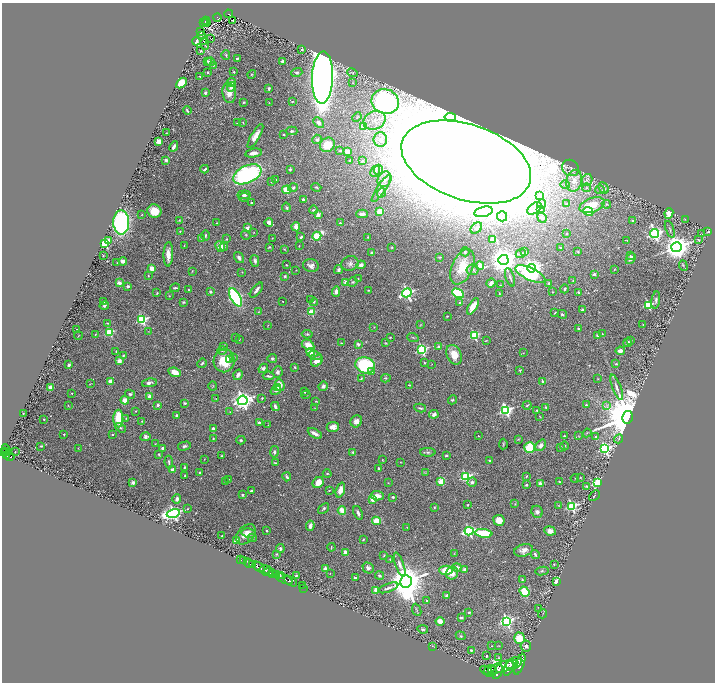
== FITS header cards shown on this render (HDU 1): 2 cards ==
NAXIS1  =                 1425
NAXIS2  =                 1360

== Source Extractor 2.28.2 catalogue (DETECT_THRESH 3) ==
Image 1425 x 1360 px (HDU 1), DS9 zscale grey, zoomed out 1/2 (1 PNG px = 2 x 2 image px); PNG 717 x 684 px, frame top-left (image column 1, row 1359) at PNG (2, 3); each listed source drawn as its Kron ellipse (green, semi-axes under 4 px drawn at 4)
Background 1.1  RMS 0.02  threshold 0.0604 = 3 sigma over >= 5 px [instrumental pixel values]
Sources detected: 564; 38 cannot appear on this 1/2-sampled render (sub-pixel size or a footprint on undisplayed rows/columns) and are neither listed nor drawn; of the other 526, the 500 brightest by FLUX_AUTO listed and drawn (26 fainter detections omitted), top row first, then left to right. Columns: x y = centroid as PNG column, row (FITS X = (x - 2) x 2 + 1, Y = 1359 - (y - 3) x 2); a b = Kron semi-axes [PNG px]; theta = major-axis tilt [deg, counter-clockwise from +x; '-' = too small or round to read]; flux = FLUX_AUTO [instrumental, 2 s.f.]
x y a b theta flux
228 14 4 2 - 140
217 17 4 2 - 150
233 20 2 1 - 7.2
206 21 4 2 - 150
204 23 2 1 - 23
206 23 2 1 - 4.1
200 32 3 2 - 2.7
202 35 3 1 - 3
211 39 2 1 - 3.3
196 41 4 3 - 13
204 41 2 1 - 1.5
205 44 6 2 -85 4.8
302 49 3 2 - 4.6
201 51 4 3 - 4.6
226 55 5 2 - 3.7
237 58 3 2 - 5.7
208 61 3 3 - 6.5
283 61 4 4 - 7.4
210 62 4 3 - 12
213 65 3 2 - 2.3
207 72 2 2 - 3.4
234 72 2 2 - 5.1
297 72 6 4 18 11
352 73 5 3 - 3.8
252 74 4 3 - 3.8
200 76 2 2 - 2.2
322 78 26 10 88 4400
181 83 6 4 43 92
231 83 4 4 - 27
353 83 3 2 - 1.8
231 87 5 3 - 24
269 89 3 2 - 6.3
205 93 3 2 - 13
229 93 10 6 -82 32
244 102 2 2 - 3.6
292 102 4 2 - 3.1
385 102 14 12 -19 980
269 103 3 2 - 1.8
187 111 4 2 - 6.1
357 117 5 3 - 4.7
450 117 6 3 -9 9.4
375 120 11 9 25 47
243 122 3 2 - 1.9
319 122 6 3 -43 12
238 123 4 3 - 5
364 126 3 3 - 78
292 131 5 4 - 4.9
166 133 2 2 - 1.8
284 134 2 2 - 2.2
255 136 13 4 59 33
317 139 5 4 - 7.5
380 140 7 6 - 18
159 141 4 4 - 26
327 145 8 6 41 70
174 147 5 3 - 14
340 151 3 3 - 3.8
347 152 4 3 - 25
253 153 8 3 11 25
166 160 3 2 - 10
349 160 2 2 - 4.7
362 161 3 2 - 2.5
466 162 67 37 -18 34000
570 168 9 7 -40 20
205 169 4 2 - 7.9
290 169 3 2 - 6.5
378 170 5 4 - 7.4
375 171 6 3 63 6
247 174 15 8 24 640
385 179 8 6 56 18
276 180 2 2 - 7
587 180 6 5 - 11
574 181 11 8 78 42
272 182 3 2 - 2.3
565 185 5 4 - 7.1
316 187 5 3 - 4.7
293 188 5 4 - 7.3
381 188 16 4 56 25
586 188 4 4 - 6.8
604 188 6 4 -63 15
287 190 5 4 - 89
600 190 5 3 - 7.4
381 193 5 3 - 5.7
244 195 6 4 6 12
540 196 4 3 - 11
244 197 5 3 - 8.3
303 199 2 2 - 11
251 203 3 2 - 3.6
541 204 5 3 - 5.6
567 204 4 3 - 4
606 204 4 4 - 5.6
592 205 13 7 19 79
286 207 5 3 - 5.2
534 208 8 4 39 14
540 209 4 3 - 3.2
313 210 4 2 - 5
154 211 7 6 - 59
588 211 5 4 - 110
380 212 3 3 - 160
484 212 9 5 12 22
669 213 5 4 - 50
362 214 6 3 -1 22
142 215 3 2 - 1.7
318 215 2 2 - 78
502 216 5 5 - 11
542 217 5 4 - 6.5
685 219 3 2 - 1.8
179 220 4 2 - 2.3
633 221 2 2 - 17
121 222 12 8 -90 730
217 223 2 2 - 1.7
269 223 4 3 - 17
340 223 3 2 - 4.2
296 227 4 3 - 23
247 228 2 2 - 55
476 228 6 4 42 11
670 229 9 3 -70 5.8
180 231 2 2 - 3.1
708 231 3 3 - 4.9
254 232 2 2 - 1.7
567 234 2 2 - 2.7
655 234 4 4 - 910
702 234 4 2 - 1.8
246 235 5 3 - 3.9
205 236 5 2 - 4.1
317 236 4 3 - 260
301 237 3 2 - 7.5
368 237 4 2 - 3.8
272 238 2 1 - 1.9
202 239 4 2 - 2.8
226 239 2 2 - 2.7
492 240 4 3 - 85
627 240 3 2 - 1.7
699 240 4 4 - 5.3
108 241 4 3 - 26
105 243 3 3 - 350
184 246 2 2 - 1.7
224 246 4 3 - 7.3
299 246 2 1 - 1.7
220 247 6 4 -65 42
269 247 3 2 - 4
392 247 3 3 - 3.1
676 247 5 5 - 5100
561 248 3 2 - 5.5
284 249 3 2 - 2.6
465 252 4 3 - 4.2
525 252 3 3 - 5.6
578 252 3 3 - 4.2
371 253 3 3 - 5.2
521 253 5 2 - 4.1
168 254 12 5 88 40
103 255 2 2 - 3.1
630 256 3 2 - 3.8
440 257 4 2 - 2.8
239 258 6 3 -56 13
631 259 6 3 49 20
503 260 5 5 - 6200
123 261 4 3 - 24
255 261 6 4 -75 12
117 263 2 2 - 1.7
350 263 8 7 - 16
286 265 2 2 - 2.1
311 265 8 6 -11 18
361 265 4 3 - 16
480 265 4 3 - 110
683 266 5 3 - 4
462 267 19 10 66 83
532 268 4 4 - 2000
152 269 4 3 - 46
614 269 2 2 - 2.4
296 270 3 2 - 1.5
338 270 4 3 - 8
473 270 6 5 - 9.9
192 271 3 2 - 2.2
242 272 3 2 - 1.9
530 274 16 6 -25 290
594 274 2 2 - 24
148 276 3 2 - 2.7
285 276 3 3 - 5.6
510 277 10 2 -70 5.2
358 279 2 1 - 1.7
573 280 3 2 - 2.4
346 282 2 2 - 51
353 282 5 3 - 5.4
119 283 2 2 - 54
491 283 5 3 - 13
549 283 3 2 - 6.6
500 285 3 2 - 1.7
128 286 3 3 - 8.6
175 288 5 2 - 6.1
564 289 4 2 - 4.3
189 290 3 2 - 4.3
256 290 9 2 51 12
368 290 2 2 - 4
211 292 3 3 - 7.2
336 292 5 3 - 21
552 292 2 2 - 1.9
578 292 3 2 - 3.5
157 293 3 2 - 2.7
407 293 5 4 - 780
458 293 6 4 -28 230
499 294 2 2 - 3.2
169 296 2 2 - 1.8
236 297 10 5 -61 580
311 300 3 2 - 6.9
656 300 9 3 80 11
104 301 3 2 - 2.1
283 301 2 1 - 2.9
183 302 4 3 - 4.1
314 302 4 3 - 4.9
459 303 3 3 - 6.2
104 305 5 4 - 8.6
648 305 3 3 - 290
473 306 9 4 58 47
583 310 4 2 - 11
258 312 3 2 - 2.1
311 312 3 3 - 140
555 313 3 1 - 3
562 314 5 3 - 5
447 316 3 2 - 2.9
142 320 4 3 - 400
107 323 4 3 - 5.2
268 325 3 1 - 1.6
420 325 3 2 - 1.6
643 325 2 2 - 2.6
374 327 2 2 - 2.9
578 328 2 2 - 22
76 330 2 2 - 6.8
148 331 3 2 - 1.7
109 332 3 3 - 280
95 334 3 2 - 1.8
307 334 5 4 - 6
602 334 3 2 - 2
597 335 3 3 - 5.5
78 336 4 1 - 1.7
474 336 3 3 - 300
390 337 2 2 - 2.3
413 337 6 2 -20 3.5
235 338 2 2 - 1.8
239 339 2 2 - 2.9
631 340 3 2 - 2.4
486 341 4 2 - 2.4
628 342 4 3 - 9.8
341 343 3 2 - 2.8
386 343 3 2 - 3.1
358 344 4 3 - 10
308 345 7 5 -29 38
223 346 2 2 - 3.5
439 347 2 2 - 46
222 350 5 3 - 3.7
422 350 4 3 - 440
116 351 3 3 - 2.5
620 351 5 3 - 20
311 352 4 3 - 55
523 353 2 1 - 2
454 355 10 7 -65 53
123 356 3 3 - 4.2
315 356 7 4 -17 11
234 357 4 3 - 5.9
272 358 5 4 - 6.5
230 360 4 3 - 12
119 361 3 3 - 30
224 361 11 10 - 95
317 361 6 5 - 30
202 363 5 3 - 6.8
425 363 3 3 - 3.4
432 364 2 2 - 1.6
616 364 4 2 - 3.8
69 365 3 2 - 9.7
365 365 10 8 -13 350
295 367 3 2 - 4.4
263 368 5 4 - 11
520 370 4 3 - 3.2
175 372 6 4 -24 41
277 372 6 5 - 12
372 372 3 3 - 7.7
238 375 5 3 - 19
269 376 6 2 -6 6.8
361 378 3 2 - 2.5
386 378 5 4 - 4.6
598 379 3 2 - 1.7
110 381 3 3 - 23
542 381 4 3 - 5.6
149 383 7 4 11 12
90 384 3 2 - 1.8
280 385 6 4 -68 31
410 385 3 2 - 5
213 386 4 2 - 2.9
323 386 5 4 - 13
50 387 4 3 - 13
277 387 3 2 - 7.9
617 387 13 3 -70 15
276 390 5 4 - 14
305 392 2 2 - 2.3
72 393 2 1 - 1.8
130 394 5 4 - 7.3
306 395 4 2 - 1.8
150 396 4 3 - 26
216 398 2 1 - 1.5
262 398 2 2 - 4.3
125 400 4 4 - 44
243 400 5 4 - 2000
452 400 4 3 - 5
316 401 4 2 - 2.4
185 403 3 3 - 5.3
68 405 3 2 - 2.1
158 405 2 2 - 21
527 405 4 3 - 4.9
586 405 2 2 - 6.2
606 405 3 3 - 4.4
275 407 4 2 - 15
546 407 3 3 - 5
314 408 2 2 - 1.5
420 408 6 3 -11 5.8
506 410 4 4 - 640
537 410 3 2 - 4.6
136 411 2 2 - 2.3
230 412 3 2 - 2.1
23 413 2 2 - 2.4
434 414 5 4 - 12
177 415 3 2 - 5.3
540 416 3 2 - 1.6
627 417 6 5 - 35000
126 418 3 2 - 2.1
44 419 2 2 - 5.1
118 419 9 5 -90 140
142 421 3 2 - 2.2
356 421 6 5 - 19
259 423 4 4 - 6.5
268 425 3 2 - 1.5
333 427 6 5 - 27
120 428 6 3 -33 6.8
213 428 2 2 - 18
315 433 8 3 -29 18
587 433 4 2 - 2.1
64 434 3 2 - 3.7
112 435 2 2 - 3.2
479 436 2 1 - 2.3
564 436 2 2 - 6.8
578 436 3 2 - 1.7
596 436 3 3 - 3.5
146 437 5 4 - 13
213 439 2 2 - 2.9
518 439 4 2 - 2.6
619 439 5 3 - 4.4
241 440 4 3 - 5.5
155 444 3 2 - 1.7
503 444 5 3 - 4.1
541 445 6 4 50 19
41 446 3 2 - 3.2
184 446 6 3 14 7.1
565 446 4 3 - 2.6
530 447 5 5 - 170
561 447 4 3 - 4.5
78 448 3 2 - 2
162 448 4 3 - 7.8
605 449 4 4 - 570
6 450 6 3 -64 680
5 451 3 2 - 350
15 452 2 2 - 1.7
274 452 6 3 79 8
353 452 3 3 - 7.8
428 452 7 4 0 8.5
3 453 3 3 - 550
159 454 4 2 - 4.9
7 455 2 2 - 240
446 455 3 2 - 7.6
221 456 3 2 - 4
10 457 5 2 - 240
204 459 3 2 - 1.5
382 460 3 2 - 1.9
490 461 2 2 - 19
169 462 6 3 -83 7.2
400 462 3 2 - 2
276 463 4 2 - 4.4
184 467 3 3 - 4.1
379 468 2 2 - 8
173 470 4 3 - 25
200 472 2 2 - 17
425 473 3 3 - 2.9
327 474 4 3 - 4.4
184 475 2 1 - 2.4
526 476 3 2 - 3.8
287 477 4 2 - 6.8
466 477 4 4 - 430
580 477 2 2 - 1.7
575 478 4 1 - 1.8
229 479 3 2 - 1.5
441 481 3 3 - 110
559 481 2 2 - 2.3
225 482 2 2 - 1.7
472 482 5 4 - 11
133 483 2 2 - 47
318 483 6 5 - 39
388 483 3 2 - 1.8
540 483 2 2 - 49
598 483 3 3 - 400
526 485 3 2 - 6.3
586 486 2 2 - 4
340 490 8 4 70 34
251 491 3 2 - 5.5
329 491 3 2 - 2
242 495 3 2 - 5.4
377 496 7 4 -5 29
594 496 6 2 42 2.7
393 497 3 2 - 6.4
177 499 5 4 - 13
372 499 4 3 - 28
515 504 3 3 - 2.8
468 505 2 2 - 4
559 505 2 2 - 1.7
571 506 4 4 - 520
434 507 3 3 - 2.9
187 509 3 3 - 3
324 509 6 3 38 6.4
342 510 4 3 - 64
537 512 6 5 - 13
173 513 7 4 13 1100
358 513 7 3 -68 12
499 520 6 5 - 34
376 521 4 4 - 67
310 526 5 3 - 18
407 527 2 2 - 2
266 531 2 2 - 4.8
469 531 4 4 - 530
550 531 6 4 -9 24
249 533 7 4 -8 14
484 533 9 4 -6 140
246 534 12 8 45 42
222 536 2 2 - 2.7
252 538 4 3 - 4.7
363 540 2 2 - 2.5
237 541 3 2 - 72
331 547 4 1 - 2.3
280 549 4 3 - 6
524 550 9 6 16 21
345 552 3 3 - 29
276 554 4 3 - 3.1
454 554 3 2 - 1.7
535 554 4 2 - 6.1
384 556 4 3 - 3.7
240 559 2 1 - 290
390 559 2 2 - 3
244 561 3 2 - 310
249 563 5 2 - 1300
554 564 2 2 - 4.3
253 565 3 2 - 890
400 565 12 4 -71 17
259 567 7 3 -33 2800
457 567 4 3 - 18
368 568 6 5 - 14
265 569 6 3 3 1400
325 569 2 2 - 64
446 570 7 4 -1 86
465 570 2 2 - 46
542 571 7 4 9 6.5
268 572 5 2 - 500
452 573 6 6 - 29
273 574 4 3 - 680
277 574 4 2 - 500
330 574 2 2 - 1.5
296 575 3 3 - 4.7
280 576 3 2 - 460
379 576 4 3 - 5.5
355 578 4 2 - 6.2
284 579 9 2 -24 1700
522 579 4 3 - 4.2
290 581 7 3 -27 1800
406 581 6 6 - 13000
557 581 4 3 - 25
302 585 2 1 - 40
303 588 2 1 - 37
388 588 10 3 20 13
376 590 4 3 - 24
524 592 5 4 - 87
447 596 3 3 - 6.6
427 601 2 2 - 5.5
538 608 3 2 - 1.6
417 610 6 2 -67 3.5
469 612 3 2 - 4.9
543 614 5 2 - 2.2
461 618 3 2 - 8.9
440 621 4 3 - 49
507 621 4 4 - 680
423 629 5 3 - 5
461 636 5 3 - 5.3
519 638 5 5 - 89
432 646 3 2 - 2.5
492 646 2 2 - 1.7
498 646 3 2 - 2
526 646 5 5 - 9.7
471 650 2 2 - 8.2
486 656 2 2 - 3.3
499 658 4 2 - 3.5
514 663 9 5 25 6000
520 664 11 4 69 5000
503 667 16 5 16 9700
509 668 8 3 69 3900
486 670 6 2 -23 580
490 671 6 5 - 4700
498 672 8 3 66 3700
At the frame edge (FLAGS 8, measured only in part): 1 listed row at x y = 3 453
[26 fainter detections neither listed nor drawn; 38 sub-pixel or undisplayed-footprint detections neither listed nor drawn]